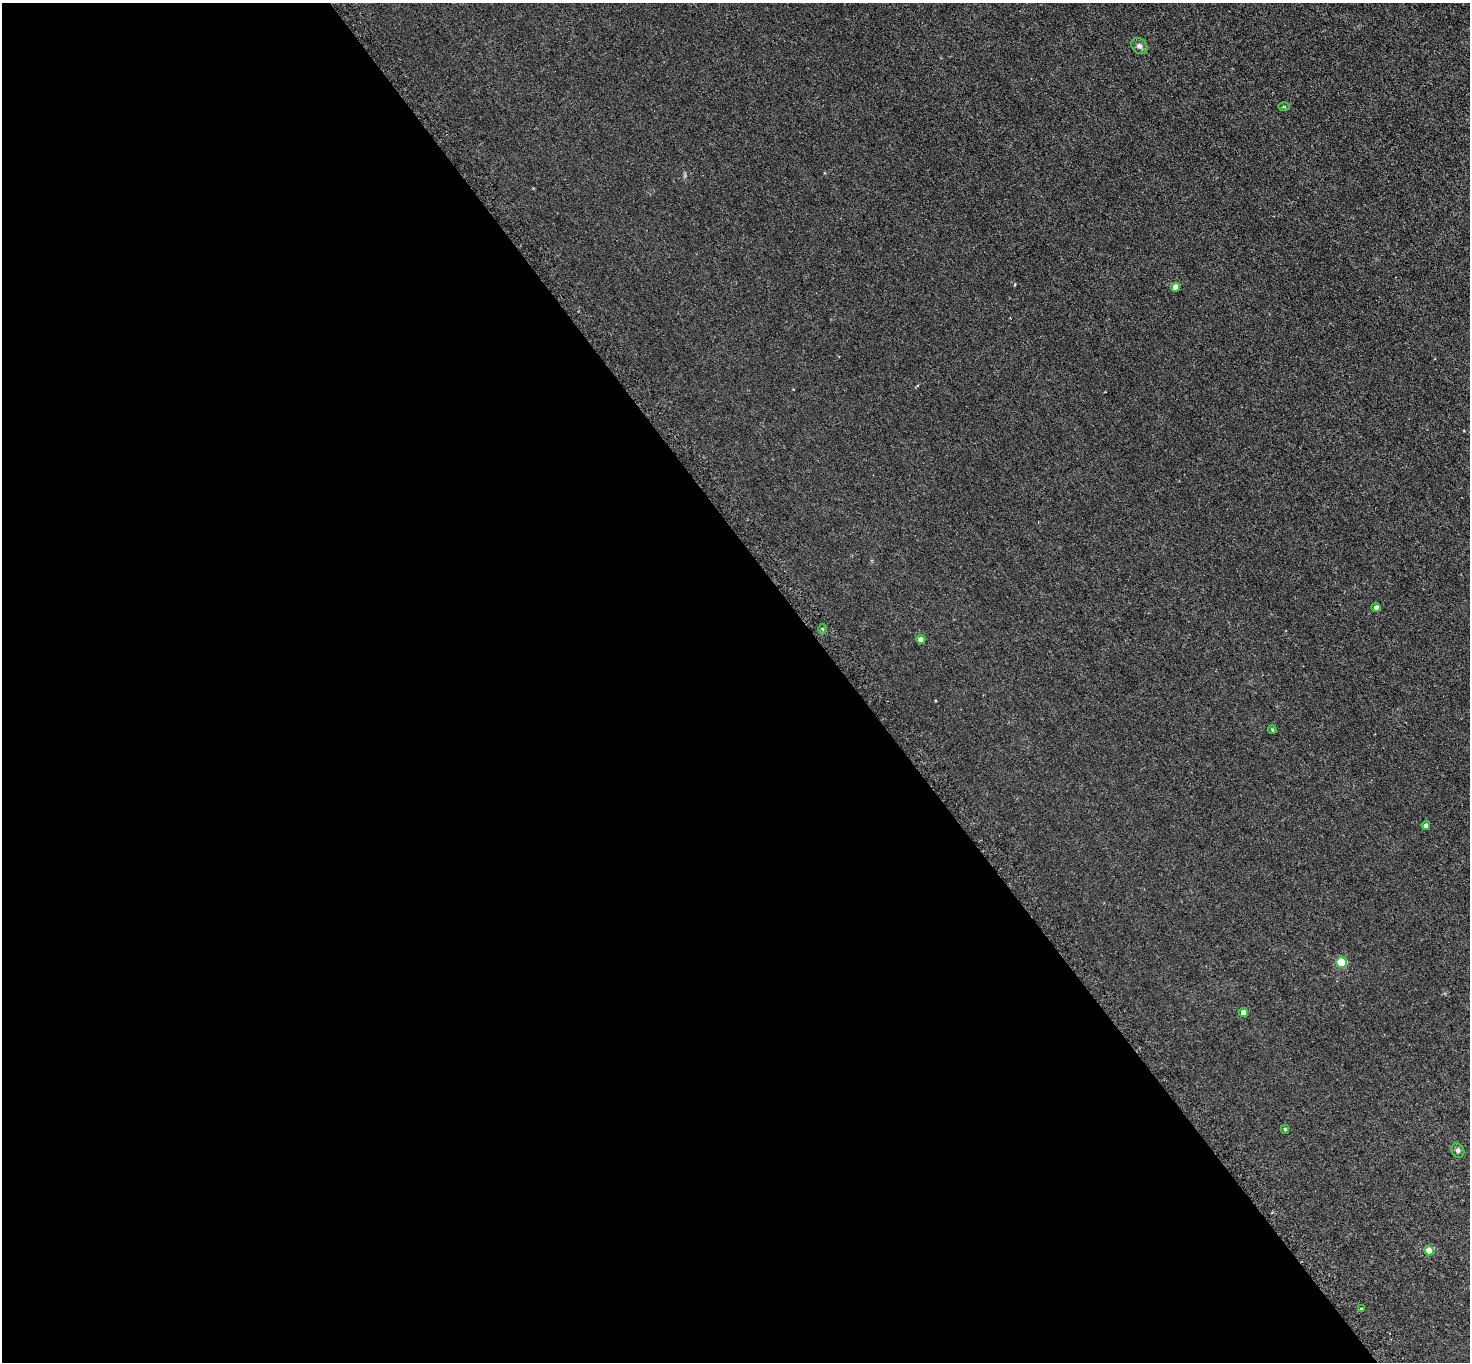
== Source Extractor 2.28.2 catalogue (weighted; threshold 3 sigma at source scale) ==
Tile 9 of 4 x 4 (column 1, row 3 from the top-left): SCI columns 41-1508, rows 1683-3042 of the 5951 x 5944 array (HDU 1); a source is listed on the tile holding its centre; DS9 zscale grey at full resolution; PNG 1472 x 1364 px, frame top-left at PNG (2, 3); each listed source drawn as its Kron ellipse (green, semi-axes under 4 px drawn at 4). Shown black and unused: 58% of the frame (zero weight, under 3 of 6 exposures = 3% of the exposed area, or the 3 px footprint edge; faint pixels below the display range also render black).
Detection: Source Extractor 2.28.2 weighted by HDU 2 'WHT'; one run over the whole footprint, this tile lists its part. Background 0.0103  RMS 0.0032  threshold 0.0132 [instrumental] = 3 sigma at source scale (4.09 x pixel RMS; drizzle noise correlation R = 1.36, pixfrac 0.8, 0.05/0.05 arcsec/px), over >= 5 px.
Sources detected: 14; all 14 listed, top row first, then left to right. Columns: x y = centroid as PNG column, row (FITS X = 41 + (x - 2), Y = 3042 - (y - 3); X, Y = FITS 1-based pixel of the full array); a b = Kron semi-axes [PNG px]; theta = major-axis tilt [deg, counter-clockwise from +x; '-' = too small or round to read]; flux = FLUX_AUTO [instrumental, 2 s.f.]
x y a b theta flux
1139 46 9 7 -45 1.1
1284 107 6 4 -1 0.34
1176 287 4 4 - 3.2
1376 607 4 4 - 0.88
822 629 5 3 - 0.34
921 639 5 4 - 1.1
1272 730 4 3 - 0.31
1426 825 4 4 - 1
1341 962 5 5 - 14
1243 1013 4 4 - 2
1285 1129 4 3 - 0.36
1458 1151 7 6 - 0.68
1429 1251 5 4 - 5.6
1361 1309 3 3 - 0.43